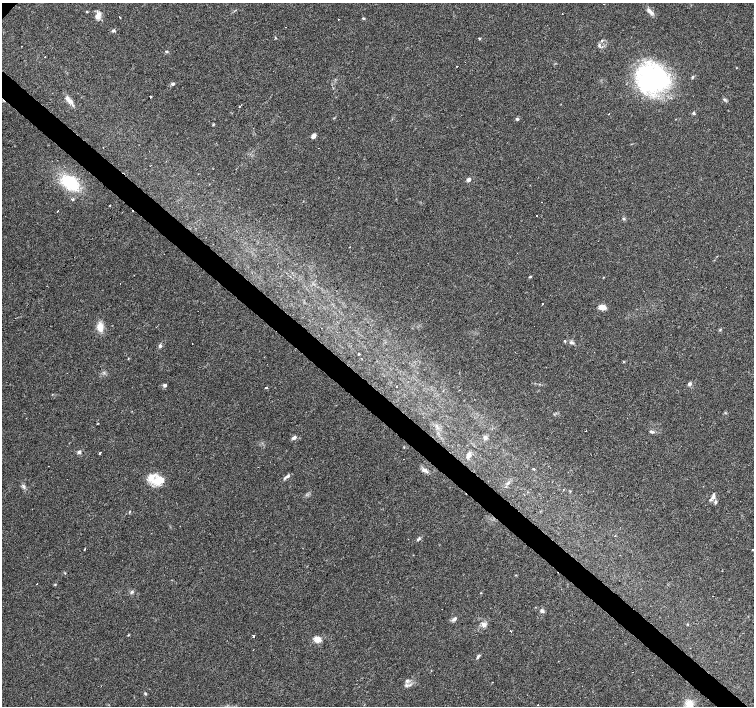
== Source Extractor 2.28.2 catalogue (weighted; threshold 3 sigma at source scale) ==
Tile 6 of 4 x 4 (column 2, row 2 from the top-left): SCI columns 1507-3009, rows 3046-4453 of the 6016 x 6022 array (HDU 1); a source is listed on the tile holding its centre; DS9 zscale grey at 2 x 2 block average (1 PNG px = mean of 2 x 2 image px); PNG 756 x 708 px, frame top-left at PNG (2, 3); no overlay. Shown black and unused: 4% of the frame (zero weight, under 3 of 4 exposures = <1% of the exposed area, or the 3 px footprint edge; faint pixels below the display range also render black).
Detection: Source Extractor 2.28.2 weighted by HDU 2 'WHT'; one run over the whole footprint, this tile lists its part. Background 0.038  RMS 0.0036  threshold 0.0164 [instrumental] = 3 sigma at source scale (4.5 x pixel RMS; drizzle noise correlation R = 1.50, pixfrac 1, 0.0396/0.0396 arcsec/px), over >= 5 px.
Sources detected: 99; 15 cosmic-ray / hot-pixel residue — not listed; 3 inside a brighter listed object's ellipse — not listed separately; the other 81 listed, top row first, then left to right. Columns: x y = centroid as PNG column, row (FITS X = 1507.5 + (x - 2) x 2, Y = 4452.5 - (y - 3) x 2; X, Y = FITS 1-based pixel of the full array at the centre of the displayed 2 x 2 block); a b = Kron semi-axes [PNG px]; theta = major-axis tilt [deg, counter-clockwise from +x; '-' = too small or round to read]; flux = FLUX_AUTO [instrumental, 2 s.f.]
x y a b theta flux
650 11 10 4 -41 4.1
87 12 3 2 - 0.57
98 16 10 5 69 5
120 17 2 2 - 3
363 18 4 2 - 0.74
113 30 4 3 - 1.6
479 38 3 3 - 0.66
602 40 4 2 - 0.8
599 45 5 2 - 1
166 51 4 2 - 0.84
457 66 2 2 - 0.39
692 77 5 3 - 0.96
652 79 30 24 0 150
173 84 4 3 - 1.7
150 97 2 2 - 16
724 99 3 2 - 0.85
70 101 6 5 - 3.4
239 106 3 2 - 0.83
609 113 4 2 - 0.62
694 113 4 3 - 1
334 118 3 2 - 0.49
517 119 4 3 - 1.3
213 124 3 3 - 0.67
314 136 5 4 - 4.2
198 174 2 2 - 0.8
468 180 5 4 - 2
70 183 12 7 -35 56
72 200 3 2 - 2.5
110 205 2 2 - 0.55
57 211 2 2 - 2.7
537 216 2 2 - 0.39
624 219 4 3 - 0.91
530 276 3 3 - 0.82
603 277 3 2 - 0.4
120 283 2 2 - 0.49
543 304 2 2 - 12
602 307 8 5 -6 6
100 327 10 7 -83 8.5
565 341 3 3 - 0.76
572 343 7 3 -9 1.5
160 346 5 4 - 1.8
358 354 2 2 - 2.8
690 384 4 3 - 2.1
165 385 4 4 - 2
397 387 2 2 - 0.33
266 388 2 2 - 3.2
586 430 2 2 - 0.67
652 432 5 3 - 1.5
294 437 6 4 29 2.5
485 437 5 4 - 1.9
79 452 5 4 - 1.7
100 453 3 2 - 1.3
469 455 6 6 - 2.8
534 469 2 2 - 1.6
426 471 8 4 -39 3.3
287 476 5 3 - 1.7
158 480 16 12 9 15
23 486 5 3 - 1.6
713 497 6 4 26 2.1
715 502 5 3 - 1.5
129 512 3 2 - 0.5
615 536 2 2 - 0.56
419 539 5 2 - 1.2
84 549 2 2 - 1.5
752 550 2 2 - 1.6
65 573 3 2 - 0.51
55 584 3 2 - 0.52
132 592 5 3 - 1.3
713 596 2 2 - 0.49
542 611 6 4 -56 2
454 619 6 4 39 2.5
484 625 6 6 - 3.4
510 631 2 2 - 3.6
128 635 3 2 - 0.49
253 636 2 2 - 3
318 639 5 4 - 13
478 656 7 3 55 1.5
406 685 5 4 - 2
145 693 4 3 - 0.89
689 704 9 7 54 9.1
537 705 2 2 - 0.45
Isophote crosses this tile's border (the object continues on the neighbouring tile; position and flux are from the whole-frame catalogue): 1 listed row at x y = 689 704
Diffuse or blended objects may show on this block-average render without a row.